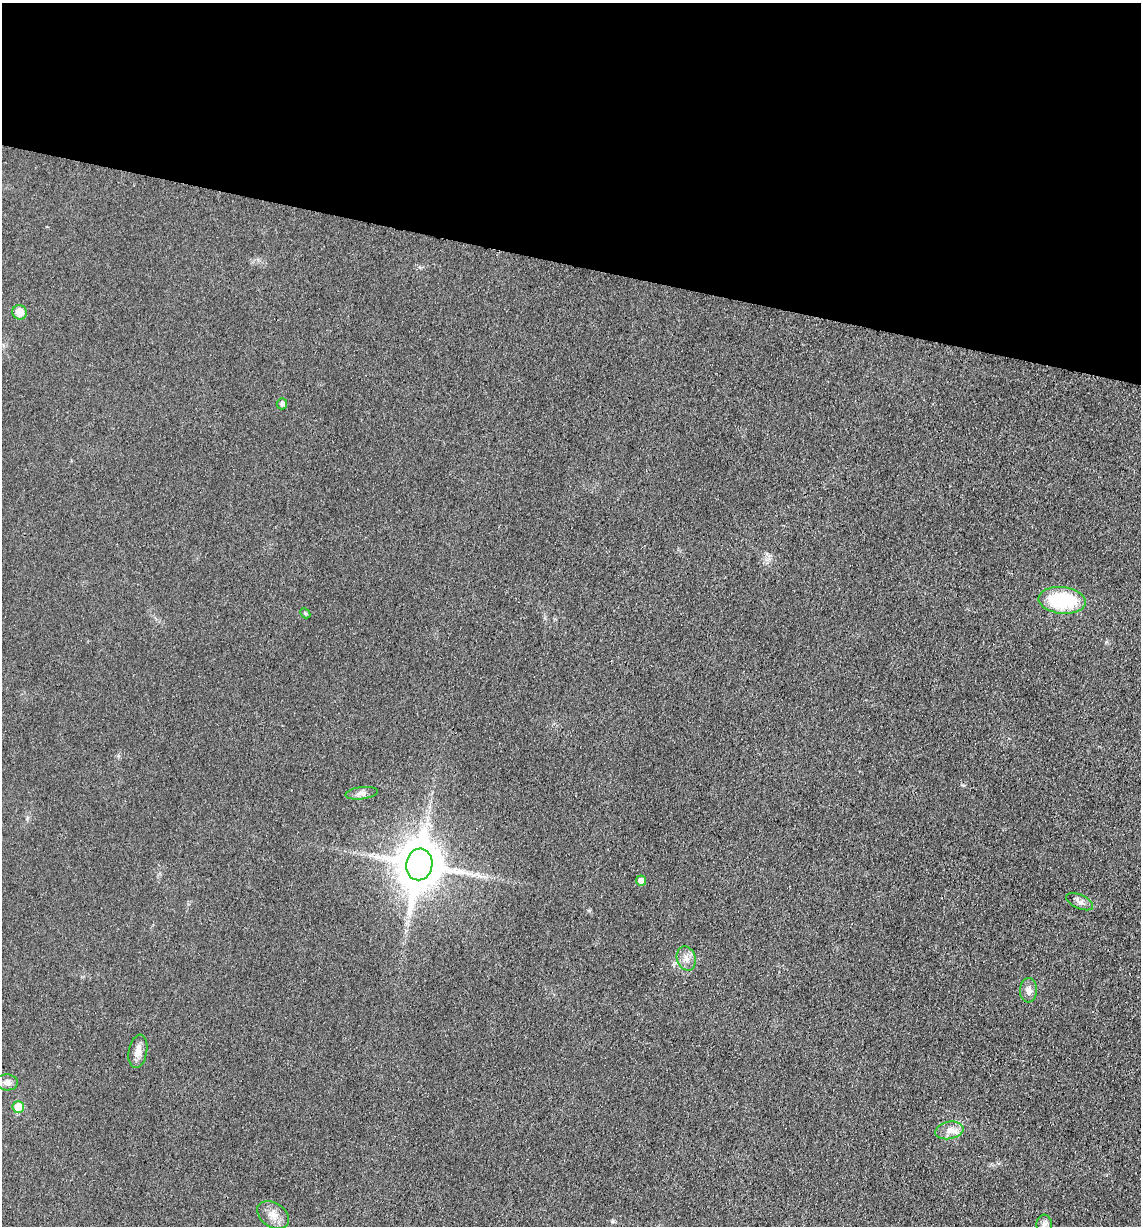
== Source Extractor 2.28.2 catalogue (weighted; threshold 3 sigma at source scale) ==
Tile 2 of 4 x 4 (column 2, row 1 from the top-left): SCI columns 1388-2526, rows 3677-4900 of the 4933 x 4909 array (HDU 1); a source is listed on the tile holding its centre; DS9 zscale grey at full resolution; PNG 1143 x 1228 px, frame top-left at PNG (2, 3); each listed source drawn as its Kron ellipse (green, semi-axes under 4 px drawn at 4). Shown black and unused: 21% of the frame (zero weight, under 3 of 4 exposures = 1% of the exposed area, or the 3 px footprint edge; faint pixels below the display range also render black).
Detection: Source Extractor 2.28.2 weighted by HDU 2 'WHT'; one run over the whole footprint, this tile lists its part. Background 0.0386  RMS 0.0057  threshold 0.0259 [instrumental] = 3 sigma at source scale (4.5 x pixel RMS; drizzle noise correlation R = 1.50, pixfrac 1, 0.05/0.05 arcsec/px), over >= 5 px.
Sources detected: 16; all 16 listed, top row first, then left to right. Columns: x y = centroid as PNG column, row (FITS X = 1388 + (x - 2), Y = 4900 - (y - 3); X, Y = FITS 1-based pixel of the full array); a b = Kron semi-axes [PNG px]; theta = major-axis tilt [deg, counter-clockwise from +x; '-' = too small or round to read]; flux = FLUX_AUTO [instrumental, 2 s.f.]
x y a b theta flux
20 312 7 7 - 7.1
282 404 5 5 - 1.8
1062 600 24 13 -6 42
305 613 6 4 -47 0.78
362 793 16 6 7 2.7
419 864 16 13 80 2500
641 881 5 5 - 3.7
1080 902 14 7 -24 2.8
686 958 12 9 -72 4.2
1028 990 12 8 89 3.7
138 1051 17 9 79 4.8
7 1082 11 8 -6 3.3
18 1107 6 5 - 14
949 1130 14 8 12 4.9
273 1215 17 12 -34 6.2
1044 1225 10 8 -87 2.5
Isophote crosses this tile's border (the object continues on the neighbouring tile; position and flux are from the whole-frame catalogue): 1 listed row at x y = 1044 1225